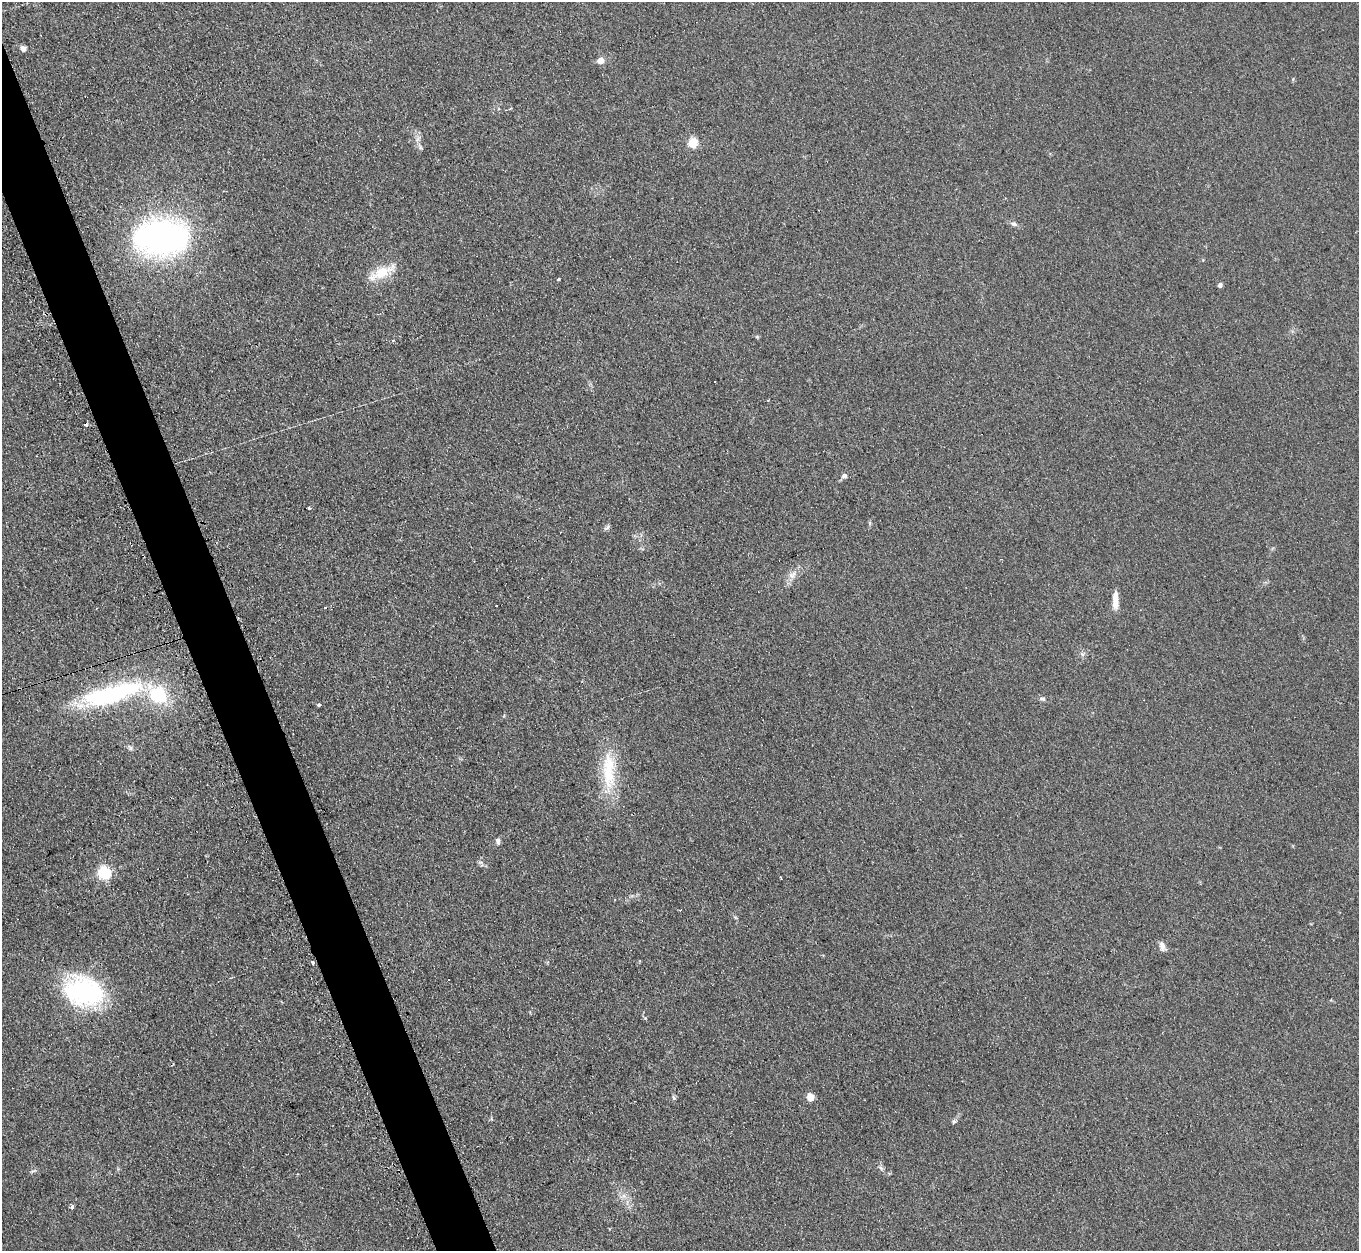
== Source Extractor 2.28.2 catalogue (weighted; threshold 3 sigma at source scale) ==
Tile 11 of 4 x 4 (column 3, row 3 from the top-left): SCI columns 2735-4091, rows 1528-2776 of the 5457 x 5421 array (HDU 1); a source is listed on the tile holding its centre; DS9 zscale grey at full resolution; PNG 1361 x 1253 px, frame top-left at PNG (2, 2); no overlay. Shown black and unused: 4% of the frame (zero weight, under 2 of 3 exposures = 2% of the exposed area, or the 3 px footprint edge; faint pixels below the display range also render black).
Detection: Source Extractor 2.28.2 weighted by HDU 2 'WHT'; one run over the whole footprint, this tile lists its part. Background 0.154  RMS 0.014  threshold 0.0609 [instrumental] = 3 sigma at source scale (4.5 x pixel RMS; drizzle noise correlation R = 1.50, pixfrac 1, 0.05/0.05 arcsec/px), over >= 5 px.
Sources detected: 38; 3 cosmic-ray / hot-pixel residue — not listed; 1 inside a brighter listed object's ellipse — not listed separately; the other 34 listed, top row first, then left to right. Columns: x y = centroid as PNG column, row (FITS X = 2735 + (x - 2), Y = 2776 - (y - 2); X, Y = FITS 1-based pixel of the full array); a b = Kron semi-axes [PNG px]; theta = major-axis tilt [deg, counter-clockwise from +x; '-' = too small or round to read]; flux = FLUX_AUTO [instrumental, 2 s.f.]
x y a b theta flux
23 48 7 6 - 5.2
601 61 5 5 - 17
693 143 5 5 - 81
420 147 7 4 -71 2.5
1014 224 10 5 -13 3.9
161 237 45 30 4 470
382 272 26 11 26 35
559 279 3 3 - 2.2
1220 285 4 4 - 5.2
757 337 6 3 -18 1.6
393 340 4 3 - 1.6
715 381 3 2 - 1.5
844 476 7 5 -14 3.8
309 508 3 3 - 5.2
607 528 10 5 41 2.9
792 575 13 8 36 9.1
1115 601 22 7 89 14
496 606 2 2 - 1.3
112 694 79 20 15 180
1042 699 10 5 -11 3.4
319 705 4 3 - 3.6
130 748 9 4 -63 2.8
608 771 57 16 -87 65
498 841 7 6 - 4.1
104 873 6 6 - 200
781 878 3 2 - 2.7
1162 946 13 7 -72 6.8
313 962 3 3 - 12
83 991 43 31 -14 180
810 1096 8 8 - 10
674 1098 7 5 -60 2.6
954 1121 6 5 - 2.5
881 1168 7 4 -45 2.9
72 1207 4 3 - 5.3
Overlapping masked pixels (flux is a lower limit): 1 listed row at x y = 313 962